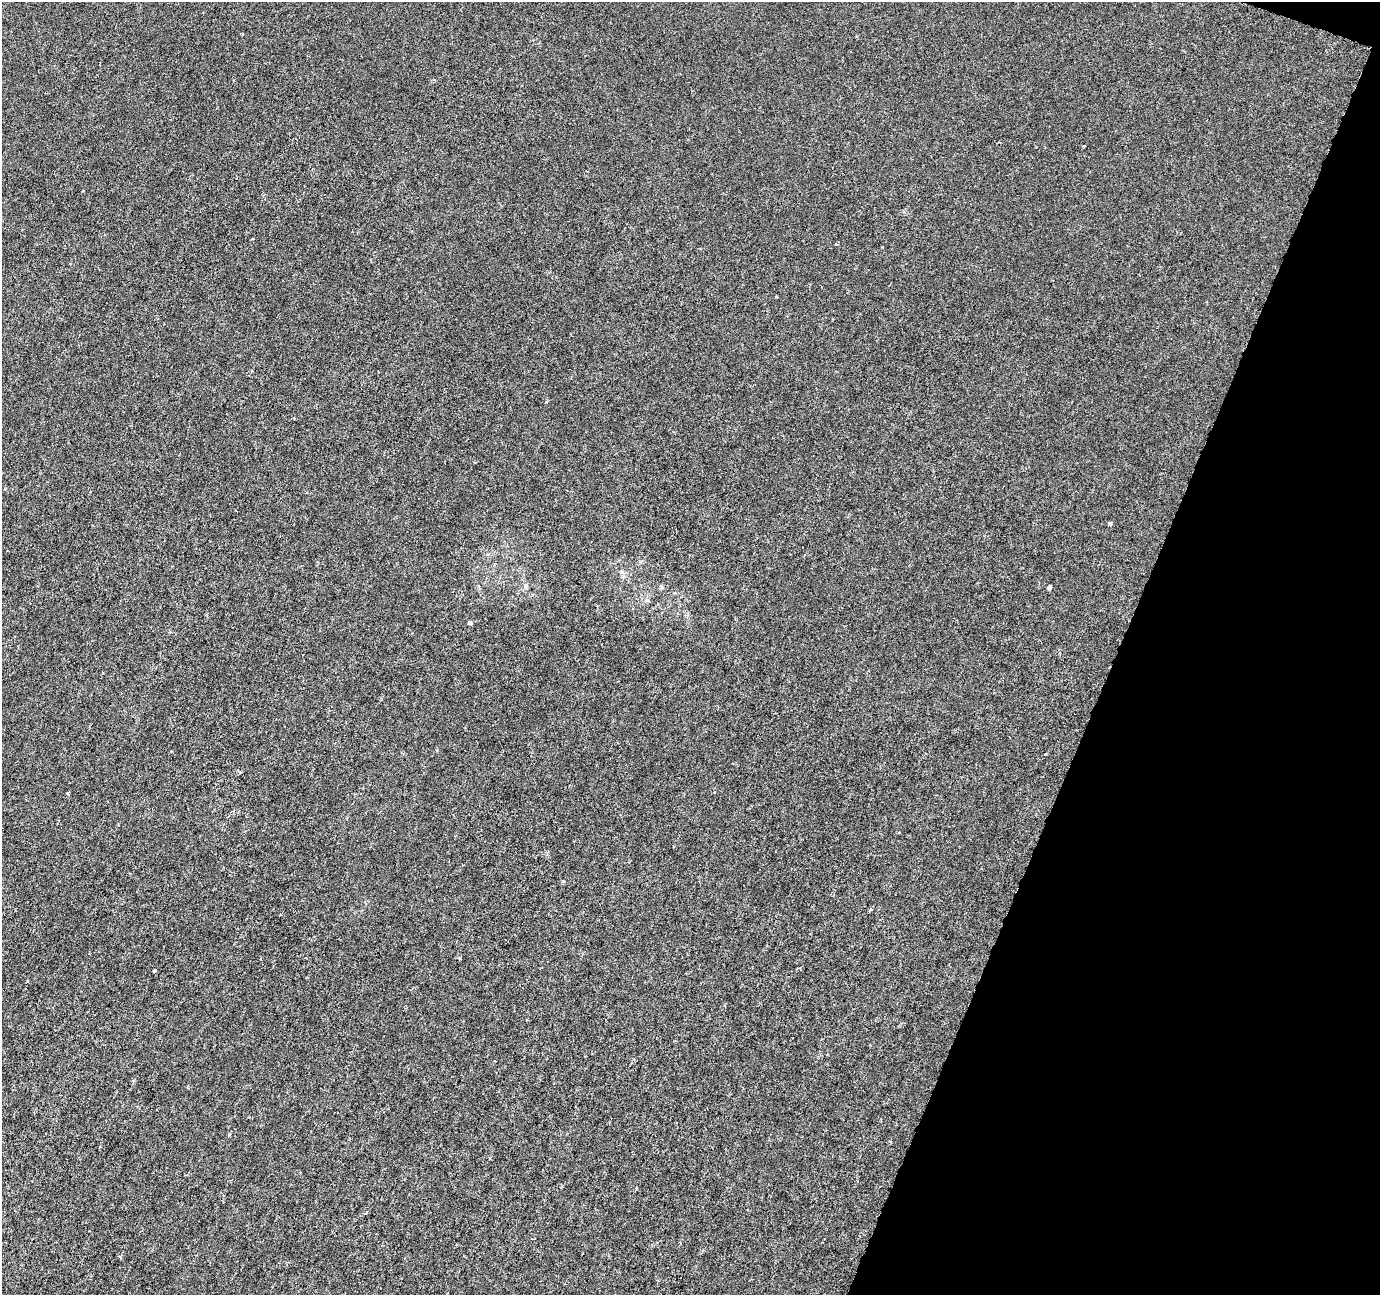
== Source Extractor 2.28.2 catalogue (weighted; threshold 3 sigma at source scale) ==
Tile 8 of 4 x 4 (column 4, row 2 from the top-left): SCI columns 4135-5512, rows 2798-4090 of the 5521 x 5659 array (HDU 1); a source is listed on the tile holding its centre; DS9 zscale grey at full resolution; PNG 1382 x 1297 px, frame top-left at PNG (2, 2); no overlay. Shown black and unused: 19% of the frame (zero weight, under 3 of 6 exposures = <1% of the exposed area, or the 3 px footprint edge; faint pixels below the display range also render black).
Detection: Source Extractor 2.28.2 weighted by HDU 2 'WHT'; one run over the whole footprint, this tile lists its part. Background -9.02e-05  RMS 0.0012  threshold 0.00505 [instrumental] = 3 sigma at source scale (4.09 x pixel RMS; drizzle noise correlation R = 1.36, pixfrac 0.8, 0.0396/0.0396 arcsec/px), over >= 5 px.
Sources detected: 13; all 13 listed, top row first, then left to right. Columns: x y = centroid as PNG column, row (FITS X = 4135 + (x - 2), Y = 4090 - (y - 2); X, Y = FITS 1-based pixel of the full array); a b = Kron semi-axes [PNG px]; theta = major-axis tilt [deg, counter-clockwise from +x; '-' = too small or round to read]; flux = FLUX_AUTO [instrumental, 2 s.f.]
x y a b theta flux
434 80 4 3 - 0.12
836 244 4 3 - 0.11
1110 523 4 3 - 0.33
526 586 8 6 -90 0.37
1049 587 4 3 - 0.65
647 600 5 5 - 0.2
470 623 4 4 - 0.61
240 772 5 4 - 0.12
68 793 5 3 - 0.11
563 881 5 4 - 0.11
155 970 3 3 - 0.2
366 1213 6 3 54 0.12
120 1257 4 3 - 0.16
Unlisted compact peaks at least as high as the median listed source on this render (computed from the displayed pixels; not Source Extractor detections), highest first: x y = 229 1135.